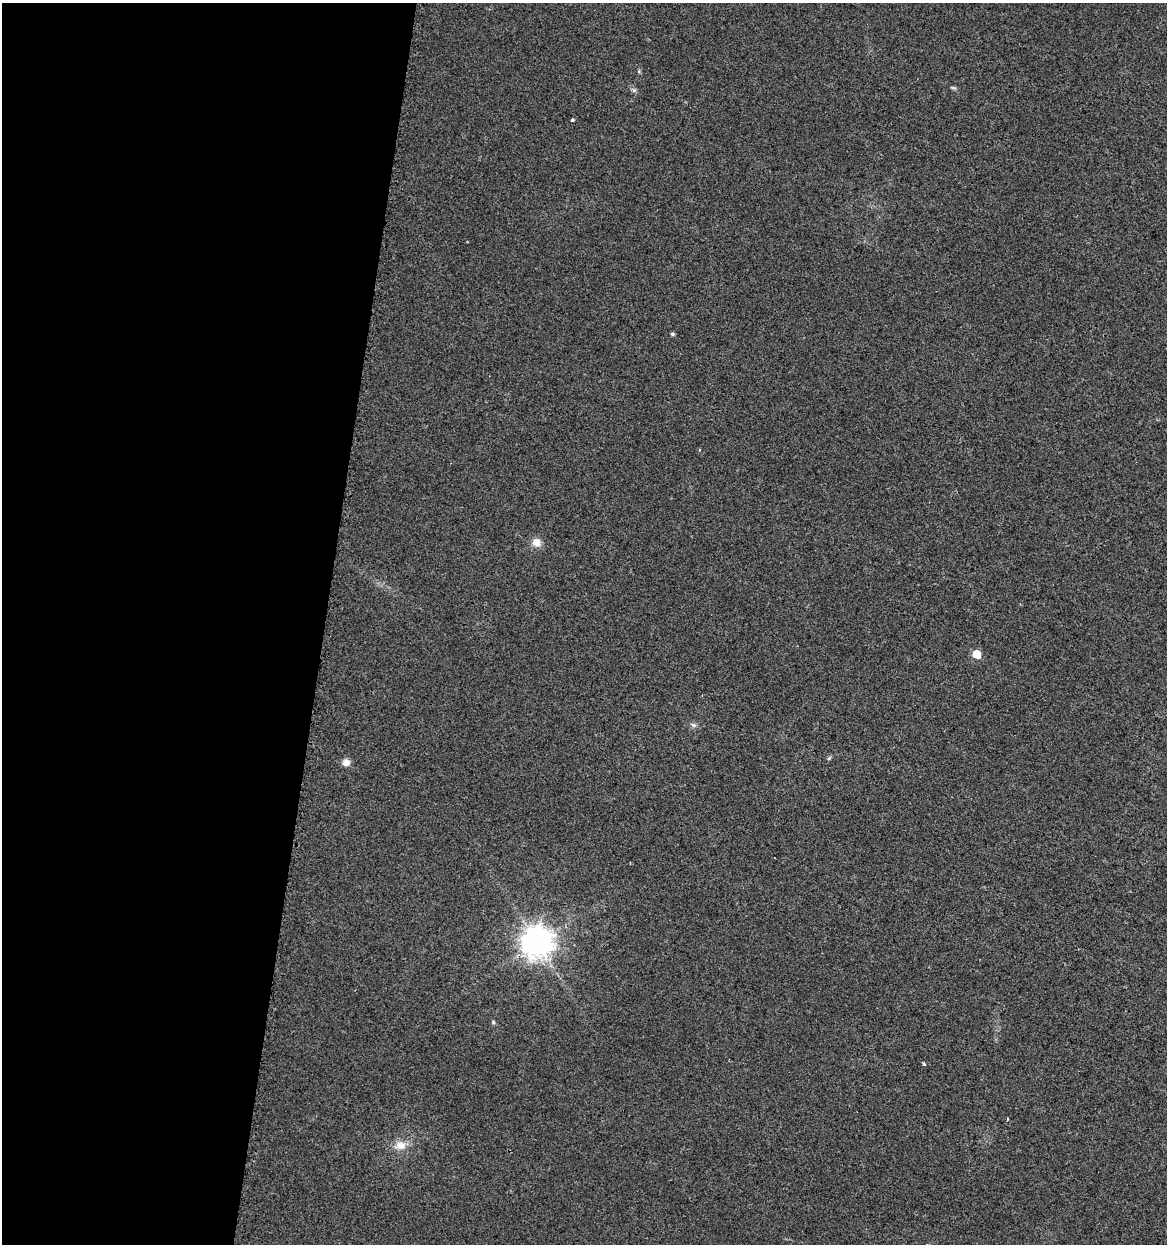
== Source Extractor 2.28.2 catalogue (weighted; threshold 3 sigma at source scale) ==
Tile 5 of 4 x 4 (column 1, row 2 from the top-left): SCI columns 297-1461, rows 2492-3733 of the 5195 x 5001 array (HDU 1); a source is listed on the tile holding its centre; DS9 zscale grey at full resolution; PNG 1169 x 1246 px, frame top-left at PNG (2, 3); no overlay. Shown black and unused: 28% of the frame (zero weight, under 2 of 3 exposures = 2% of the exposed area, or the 3 px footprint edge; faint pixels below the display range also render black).
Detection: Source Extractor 2.28.2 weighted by HDU 2 'WHT'; one run over the whole footprint, this tile lists its part. Background 0.0194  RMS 0.0063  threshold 0.0285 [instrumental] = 3 sigma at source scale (4.5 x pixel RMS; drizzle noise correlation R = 1.50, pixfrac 1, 0.0396/0.0396 arcsec/px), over >= 5 px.
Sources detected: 15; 1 cosmic-ray / hot-pixel residue — not listed; the other 14 listed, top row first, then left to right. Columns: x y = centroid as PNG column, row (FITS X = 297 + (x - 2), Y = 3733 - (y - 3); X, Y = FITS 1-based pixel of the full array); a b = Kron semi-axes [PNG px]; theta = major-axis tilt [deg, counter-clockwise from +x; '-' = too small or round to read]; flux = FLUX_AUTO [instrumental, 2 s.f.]
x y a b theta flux
953 88 9 3 -13 0.92
634 90 7 5 -45 1.3
572 120 3 3 - 2
672 334 4 4 - 1.2
699 450 4 2 - 0.5
536 542 11 10 - 5.4
976 654 6 5 - 15
693 725 8 6 -22 1.6
829 758 6 5 - 0.99
346 762 10 9 - 3.5
537 943 10 10 - 1000
493 1022 6 4 -49 0.82
924 1064 3 3 - 2.1
400 1145 16 12 -9 7.5